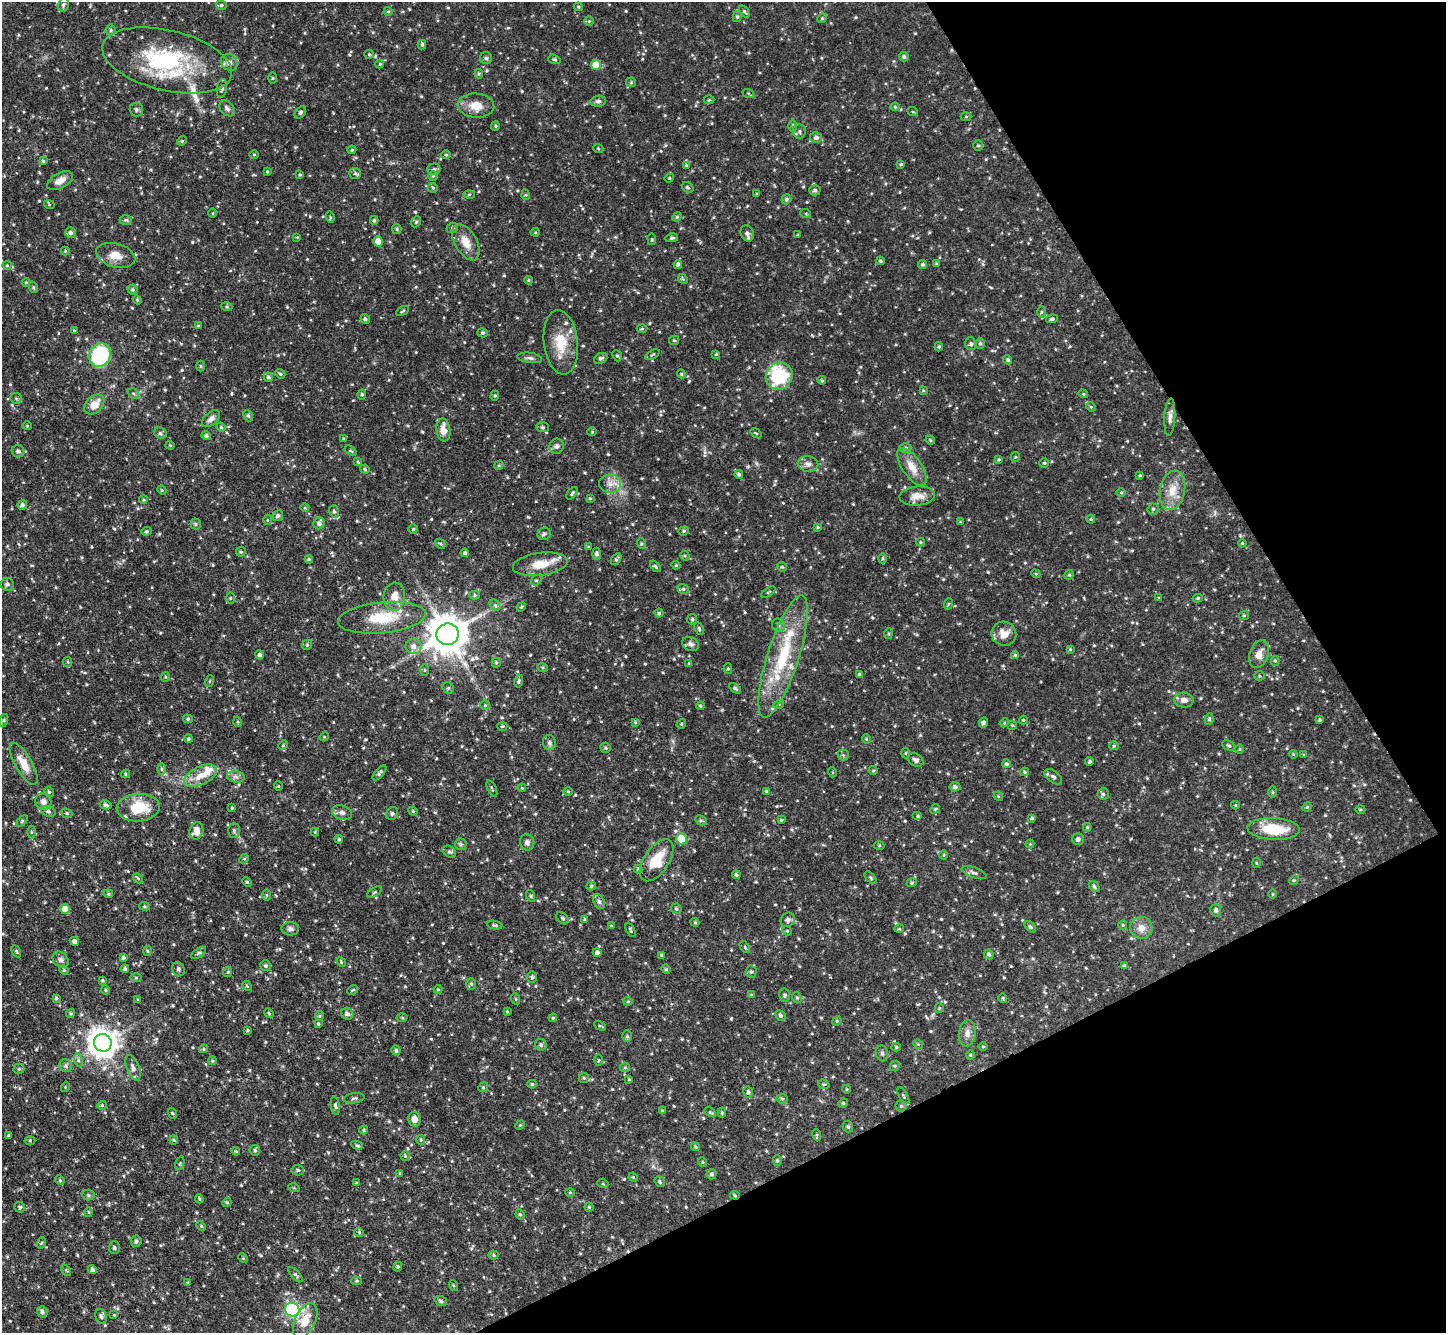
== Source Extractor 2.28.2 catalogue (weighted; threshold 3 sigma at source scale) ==
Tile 12 of 4 x 4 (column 4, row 3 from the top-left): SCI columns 4345-5788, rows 1630-2960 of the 5795 x 5784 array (HDU 1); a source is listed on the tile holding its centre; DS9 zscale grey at full resolution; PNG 1448 x 1335 px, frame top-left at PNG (2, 2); each listed source drawn as its Kron ellipse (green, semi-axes under 4 px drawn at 4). Shown black and unused: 24% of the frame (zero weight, under 3 of 4 exposures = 1% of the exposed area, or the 3 px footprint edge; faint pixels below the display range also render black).
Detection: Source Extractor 2.28.2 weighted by HDU 2 'WHT'; one run over the whole footprint, this tile lists its part. Background 0.0834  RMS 0.0042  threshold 0.019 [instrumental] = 3 sigma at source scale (4.5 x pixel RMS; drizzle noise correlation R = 1.50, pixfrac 1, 0.05/0.05 arcsec/px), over >= 5 px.
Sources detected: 655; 2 cosmic-ray / hot-pixel residue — neither listed nor drawn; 18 inside a brighter listed object's ellipse — not listed separately; of the other 635, all 500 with FLUX_AUTO >= 0.388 (the completeness limit of this list) listed and drawn (135 fainter detections not listed), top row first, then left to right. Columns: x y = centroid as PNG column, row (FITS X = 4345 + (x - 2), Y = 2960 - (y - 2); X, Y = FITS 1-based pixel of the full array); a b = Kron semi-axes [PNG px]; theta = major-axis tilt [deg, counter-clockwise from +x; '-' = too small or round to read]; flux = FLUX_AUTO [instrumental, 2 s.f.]
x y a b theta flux
63 4 7 5 78 0.9
221 5 5 4 - 0.66
578 7 4 3 - 0.47
388 11 4 4 - 0.48
744 11 7 4 -52 0.64
737 17 5 4 - 0.64
822 18 5 4 - 0.54
589 21 4 4 - 0.5
111 30 5 5 - 0.69
422 45 4 3 - 0.54
369 54 5 4 - 0.51
904 57 5 4 - 0.85
486 58 6 6 - 0.73
554 59 6 4 -17 0.7
167 60 66 30 -13 47
229 62 9 7 -47 2.1
380 64 4 4 - 0.39
596 65 5 5 - 9.6
479 74 5 4 - 0.5
272 78 5 3 - 0.4
631 82 5 5 - 0.53
222 88 9 5 81 1.1
748 93 6 4 -18 0.45
709 100 5 3 - 0.41
598 101 8 5 8 1
476 106 18 12 -5 5.6
895 107 4 4 - 0.42
227 108 9 6 -48 1.2
136 109 7 6 - 0.97
300 112 7 5 50 0.75
913 112 5 3 - 0.4
966 117 5 3 - 0.45
495 126 5 4 - 0.52
793 126 6 4 90 0.49
799 131 7 6 - 1.2
816 137 6 5 - 1.2
182 141 5 4 - 0.51
978 146 5 5 - 0.69
598 148 5 3 - 0.4
352 150 4 3 - 0.4
254 154 5 3 - 0.4
446 154 5 3 - 0.45
43 161 4 4 - 0.53
901 164 4 4 - 0.54
686 165 3 3 - 0.39
434 169 6 5 - 0.91
267 172 3 3 - 0.42
355 173 6 5 - 0.87
300 175 4 3 - 0.48
433 176 4 4 - 0.46
669 178 5 4 - 0.5
60 181 14 7 28 3.5
688 187 6 5 - 0.69
433 188 5 5 - 0.57
815 190 6 5 - 0.75
469 194 5 3 - 0.46
757 194 4 3 - 0.39
526 195 5 3 - 0.4
786 199 5 4 - 0.79
49 204 5 3 - 0.44
213 213 5 3 - 0.4
806 214 5 3 - 0.42
330 217 6 3 -72 0.51
677 217 5 4 - 0.56
126 220 6 5 - 0.68
374 220 4 3 - 0.65
416 222 6 4 47 0.61
452 228 6 5 - 0.73
397 229 5 4 - 0.56
535 232 4 4 - 0.43
70 233 5 5 - 1.3
747 233 8 6 -68 1.4
798 235 4 3 - 0.45
297 237 4 4 - 0.4
672 238 6 3 11 0.68
652 239 6 3 -83 0.43
378 242 5 4 - 4.6
466 242 20 11 -61 5.6
65 251 4 4 - 0.4
116 255 20 12 -15 5
880 261 4 3 - 0.51
937 263 4 3 - 0.43
678 264 4 4 - 0.92
923 264 4 4 - 0.74
7 265 4 4 - 0.42
683 279 5 4 - 0.49
528 280 4 4 - 0.52
26 282 4 4 - 0.39
33 287 6 3 -72 0.46
133 290 5 5 - 0.56
137 300 4 4 - 0.47
227 307 5 3 - 0.43
403 311 7 3 29 0.48
1042 312 6 4 88 0.59
365 319 5 4 - 0.84
1052 319 6 3 9 0.76
198 326 4 3 - 0.43
642 328 5 3 - 0.45
74 330 4 3 - 0.41
482 333 5 4 - 0.66
674 340 5 4 - 0.49
561 342 32 17 -83 11
980 343 5 5 - 0.66
971 344 6 5 - 0.83
939 347 5 4 - 0.56
716 354 4 4 - 0.45
100 355 12 10 65 38
652 355 8 3 29 0.54
617 356 6 4 -66 0.64
530 358 12 5 -7 1.2
601 358 7 5 24 0.99
1008 360 5 4 - 0.82
200 366 5 3 - 0.45
280 374 5 4 - 0.68
681 374 4 4 - 0.53
779 376 14 13 - 28
268 377 5 4 - 0.84
822 380 4 4 - 0.44
923 390 4 3 - 0.42
133 393 6 4 -42 0.77
362 394 5 4 - 0.57
1083 394 5 4 - 0.47
495 396 5 4 - 0.55
16 398 5 5 - 0.69
94 404 11 8 44 5.3
1091 407 5 4 - 0.48
248 416 6 4 -67 0.66
1170 417 19 5 87 2
211 419 11 6 41 1.7
27 426 4 4 - 0.42
221 427 4 4 - 0.46
543 427 6 5 - 0.73
443 430 11 7 -83 4
592 432 4 4 - 0.42
160 433 6 5 - 0.82
756 433 6 3 -37 0.44
206 436 4 4 - 0.85
344 439 4 3 - 0.51
930 440 5 4 - 0.53
170 445 4 4 - 0.4
557 446 7 7 - 1.1
905 448 6 4 1 0.77
18 451 6 6 - 1.3
350 451 6 4 -36 0.56
1015 457 5 4 - 0.5
999 459 4 3 - 0.49
358 462 4 4 - 0.46
1044 463 4 4 - 0.56
808 464 10 8 -9 1.9
499 465 5 4 - 0.44
912 467 22 9 -56 5.5
365 469 4 3 - 0.44
739 474 4 4 - 0.83
1140 475 4 3 - 0.42
610 484 11 9 -1 3
162 490 4 4 - 0.42
1172 490 20 12 78 6.8
1121 492 4 4 - 0.47
572 493 7 4 52 0.63
917 496 18 9 4 4.2
590 498 4 4 - 0.46
143 500 4 3 - 0.42
22 505 5 4 - 1.1
305 508 4 3 - 0.41
1153 509 5 5 - 0.72
334 511 6 5 - 0.83
278 516 5 5 - 1
1091 519 4 4 - 0.46
267 520 5 3 - 0.42
960 522 4 4 - 0.39
319 523 6 5 - 1.4
196 524 5 5 - 0.66
818 527 4 3 - 0.5
413 529 5 5 - 0.56
147 531 5 4 - 0.56
684 531 5 4 - 0.64
544 534 7 6 - 0.89
920 542 4 4 - 0.45
1242 543 4 4 - 0.46
440 544 5 3 - 0.46
641 544 5 4 - 0.57
588 547 4 3 - 0.42
241 552 5 4 - 0.56
465 553 4 4 - 0.76
597 554 6 4 -87 1
685 556 5 4 - 0.49
883 558 5 3 - 0.57
309 559 4 3 - 0.49
616 559 6 4 59 0.72
540 564 28 11 8 8.1
676 565 4 4 - 0.43
655 566 6 4 -49 0.62
782 567 5 4 - 0.41
1036 574 5 3 - 0.42
1069 575 5 4 - 0.47
536 580 5 5 - 0.72
7 584 6 6 - 0.98
683 589 6 5 - 0.74
768 592 8 3 33 0.45
475 595 5 4 - 0.6
394 597 14 10 85 4.4
230 598 6 4 -90 0.49
1159 598 4 3 - 0.41
1198 598 5 4 - 0.61
948 604 6 3 70 0.41
495 605 6 4 -45 0.88
521 607 5 3 - 0.43
659 613 4 4 - 0.66
1244 615 5 4 - 0.52
382 618 44 15 6 16
692 619 5 5 - 0.74
778 625 7 6 - 1.1
699 628 6 4 -64 0.65
448 634 11 10 - 1200
888 634 5 3 - 0.52
1004 634 12 12 - 4.2
691 644 9 6 -24 1.3
307 645 5 5 - 0.58
414 646 8 7 - 2.4
1070 649 4 4 - 0.43
1259 654 14 9 71 3.7
260 655 4 4 - 1
1015 655 4 4 - 0.49
783 657 64 16 72 29
1275 661 5 4 - 0.61
68 662 5 4 - 0.56
496 663 5 4 - 0.52
689 663 4 3 - 0.4
543 668 5 3 - 0.51
728 668 5 4 - 0.56
425 670 5 3 - 0.43
860 675 4 4 - 0.92
1259 676 5 4 - 0.51
165 677 4 4 - 0.5
210 681 6 4 70 0.51
519 681 7 4 78 0.72
448 688 6 5 - 0.76
735 688 7 4 -35 0.8
1184 700 10 7 -4 2.2
779 704 5 3 - 0.42
485 705 5 5 - 0.51
700 706 4 3 - 0.47
188 719 5 4 - 0.58
1209 719 6 4 80 0.58
4 720 6 4 71 0.57
1023 720 4 4 - 0.43
1320 720 3 3 - 0.57
238 722 5 3 - 0.39
635 722 3 3 - 0.45
983 722 5 4 - 0.93
1004 723 4 3 - 0.46
681 724 5 4 - 0.55
1012 725 5 4 - 0.5
502 726 5 3 - 0.39
324 737 5 4 - 0.4
188 739 4 4 - 0.56
866 739 4 4 - 0.4
549 743 7 6 - 1
283 745 5 4 - 0.44
1114 746 5 4 - 0.46
1229 746 6 4 -29 0.7
605 748 5 5 - 0.66
1240 749 5 3 - 0.42
905 753 5 3 - 0.43
1293 754 4 3 - 0.39
843 755 5 5 - 0.67
1304 755 4 4 - 0.41
916 760 8 6 -33 1.3
1089 762 4 4 - 0.7
24 764 23 8 -60 6
1006 764 4 4 - 0.73
162 769 6 4 -90 0.69
873 770 4 4 - 0.46
832 772 5 3 - 0.4
1025 772 4 4 - 0.46
380 773 9 4 49 0.94
125 774 4 4 - 0.5
201 776 17 9 25 5.8
236 777 9 5 -8 1.3
1053 777 10 5 -38 1.3
278 786 4 4 - 0.42
955 787 5 4 - 1.1
522 788 4 3 - 0.44
492 789 9 3 -66 0.55
766 791 3 3 - 0.48
49 792 5 4 - 0.67
568 792 5 3 - 0.39
1273 792 5 3 - 0.46
1103 794 5 5 - 0.9
998 796 5 4 - 0.44
43 802 8 7 - 2.2
106 805 6 4 -13 0.85
1235 805 4 4 - 0.4
1307 807 5 4 - 0.49
138 808 21 14 3 13
232 808 4 3 - 0.42
935 809 5 4 - 0.47
1360 810 5 3 - 0.47
48 811 7 5 -20 0.85
413 811 5 4 - 0.5
67 813 6 4 -22 0.67
342 813 10 7 -18 1.6
392 813 7 5 57 0.77
918 816 5 4 - 0.63
1032 818 4 4 - 0.77
701 820 6 4 -26 0.64
781 820 3 3 - 0.48
22 821 6 4 46 0.53
1087 827 4 4 - 0.47
1274 829 26 11 -3 15
196 831 9 7 77 3.7
234 831 7 5 90 0.87
31 832 6 4 -90 0.61
315 832 4 4 - 0.39
339 839 4 3 - 0.51
681 839 5 5 - 16
1078 839 6 6 - 1.2
527 842 8 7 - 1.5
461 844 6 5 - 0.76
1030 844 4 4 - 0.39
879 846 5 3 - 0.46
449 852 7 5 -37 0.83
944 855 5 3 - 0.42
244 859 5 4 - 0.5
656 860 24 12 56 11
1256 863 5 3 - 0.4
638 869 4 4 - 0.56
974 873 13 5 -19 1.3
736 875 4 4 - 0.75
138 878 6 4 -45 0.54
871 878 7 4 -46 0.59
1294 880 5 4 - 0.44
247 882 5 4 - 0.49
912 883 5 4 - 0.55
591 886 5 4 - 0.71
1094 887 6 4 -51 0.76
374 892 8 3 32 0.58
108 894 5 4 - 0.42
1273 894 4 3 - 0.4
267 895 6 4 -90 0.48
531 896 6 4 -72 0.53
599 902 8 5 -62 1.1
144 906 5 3 - 0.56
65 909 5 5 - 4.9
676 909 5 5 - 0.79
1216 910 6 5 - 1.3
563 918 7 5 -41 0.76
585 919 4 3 - 0.67
788 920 7 6 - 1.5
695 922 4 4 - 0.48
495 925 8 4 -9 0.65
1123 925 4 4 - 0.39
611 926 4 3 - 0.45
1030 927 7 4 -44 0.78
1141 928 11 11 - 3.6
290 929 9 6 -1 1.4
899 929 5 3 - 0.39
630 930 8 3 -63 0.61
787 931 5 4 - 0.45
74 941 5 4 - 1.7
745 947 7 3 -55 0.49
16 951 6 3 -60 0.5
147 951 5 3 - 0.43
597 952 4 4 - 1.2
199 953 8 4 33 0.8
989 954 5 4 - 0.92
662 955 4 4 - 0.48
123 958 4 4 - 0.9
61 960 9 7 -45 1.3
341 962 5 4 - 0.51
266 966 5 5 - 0.76
1125 966 4 4 - 0.8
125 969 4 4 - 0.8
178 969 7 6 - 0.98
666 969 5 4 - 0.53
64 970 5 4 - 0.52
228 972 5 4 - 0.49
751 972 6 5 - 0.79
532 977 6 5 - 0.71
136 978 5 3 - 0.44
102 980 3 3 - 0.54
471 984 6 5 - 0.67
247 986 5 4 - 0.44
438 989 4 4 - 0.47
105 990 4 4 - 0.5
353 990 6 3 27 0.49
751 995 4 4 - 0.43
785 995 7 5 85 0.89
797 997 6 4 -66 0.62
56 998 4 4 - 0.51
1003 998 5 4 - 0.48
516 999 6 3 -71 0.45
138 1000 4 3 - 0.42
628 1001 4 4 - 0.44
939 1008 4 4 - 0.43
507 1011 4 4 - 0.4
70 1013 4 4 - 0.57
269 1013 5 4 - 0.53
347 1014 6 5 - 1.4
780 1015 5 5 - 0.98
319 1016 5 4 - 0.51
402 1018 5 3 - 0.39
553 1018 4 3 - 0.43
837 1021 5 4 - 0.47
318 1024 3 3 - 0.49
600 1026 6 3 -28 0.49
247 1030 3 2 - 0.42
967 1033 13 8 83 2.6
627 1036 5 5 - 0.71
103 1043 9 8 - 590
918 1044 5 4 - 0.49
541 1045 6 5 - 0.88
983 1046 5 3 - 0.41
896 1047 4 4 - 0.6
203 1049 4 4 - 0.55
396 1050 5 4 - 0.88
882 1053 8 6 -76 0.94
970 1055 4 4 - 0.47
78 1060 7 4 -73 0.89
598 1060 5 3 - 0.46
212 1061 4 4 - 0.57
66 1066 7 6 - 1
895 1066 5 5 - 0.59
625 1067 5 4 - 0.55
133 1068 13 6 -68 2
19 1069 5 5 - 0.68
584 1078 5 4 - 0.62
629 1079 4 3 - 0.47
532 1084 5 4 - 0.65
824 1084 6 4 -17 0.57
65 1087 5 3 - 0.41
483 1087 5 4 - 0.6
846 1089 4 3 - 0.39
748 1092 5 5 - 0.89
903 1096 9 4 -60 0.63
354 1098 10 5 9 0.96
782 1099 5 5 - 0.6
843 1103 5 4 - 0.52
102 1105 4 4 - 0.53
335 1106 9 4 -80 0.88
901 1106 5 5 - 0.75
662 1111 4 4 - 0.45
710 1112 6 4 -31 0.59
172 1113 5 3 - 0.45
722 1113 5 4 - 0.44
414 1119 7 6 - 2.7
520 1125 5 4 - 0.46
848 1127 6 5 - 0.82
364 1130 4 4 - 0.45
8 1135 4 3 - 0.44
817 1135 6 3 -72 0.45
30 1140 5 3 - 0.44
174 1140 4 4 - 0.42
421 1140 5 4 - 0.45
357 1145 6 4 -27 0.58
695 1147 4 3 - 0.48
255 1150 5 5 - 0.73
236 1151 4 3 - 0.45
405 1156 4 4 - 0.46
777 1161 5 4 - 0.6
702 1162 5 3 - 0.4
180 1163 7 4 73 0.5
298 1170 6 5 - 0.8
400 1173 4 3 - 0.44
711 1174 5 5 - 0.95
633 1177 4 4 - 0.4
60 1180 5 4 - 0.48
660 1182 6 5 - 0.72
356 1183 3 3 - 0.39
603 1184 5 3 - 0.47
294 1188 5 3 - 0.41
570 1192 5 3 - 0.39
88 1195 6 5 - 0.76
735 1195 5 4 - 0.56
199 1199 4 3 - 0.49
227 1202 5 4 - 0.39
20 1207 5 5 - 0.67
589 1207 4 4 - 0.52
89 1212 5 3 - 0.44
520 1214 5 4 - 0.61
201 1226 5 3 - 0.5
359 1232 5 4 - 0.5
136 1241 5 5 - 0.8
41 1243 6 3 70 0.51
114 1248 6 5 - 0.76
494 1255 5 4 - 0.49
243 1258 5 4 - 0.45
398 1267 5 4 - 0.54
66 1270 6 4 -54 0.59
92 1270 4 4 - 1.1
295 1275 9 4 -48 0.82
356 1281 5 4 - 0.52
188 1283 4 3 - 0.39
453 1285 5 3 - 0.45
441 1301 6 4 -19 0.77
292 1310 7 7 - 85
42 1312 6 5 - 1.1
114 1315 4 4 - 0.39
101 1316 7 5 -72 0.99
305 1320 18 10 63 7
Overlapping masked pixels (flux is a lower limit): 1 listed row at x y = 735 1195
Isophote crosses this tile's border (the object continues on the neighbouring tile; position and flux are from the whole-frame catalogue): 1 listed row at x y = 63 4